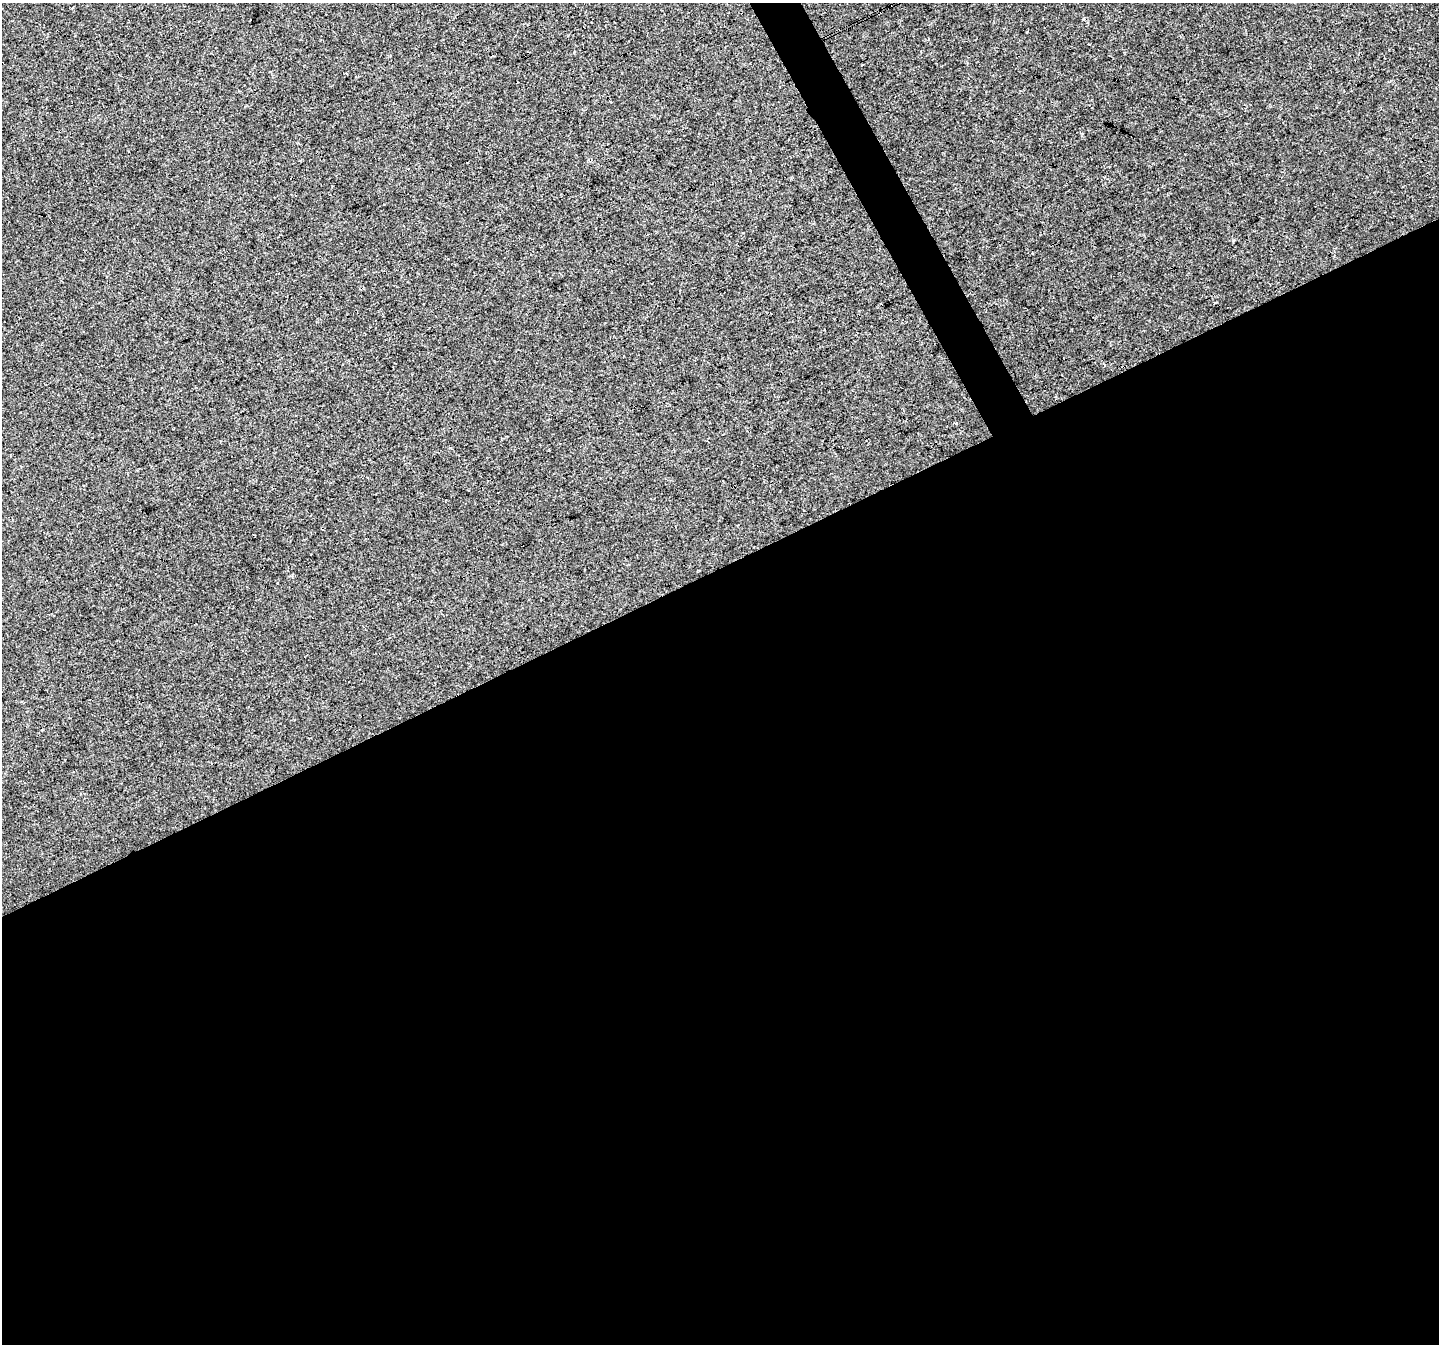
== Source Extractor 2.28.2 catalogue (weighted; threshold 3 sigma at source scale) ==
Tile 15 of 4 x 4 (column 3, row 4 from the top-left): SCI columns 2874-4310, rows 101-1442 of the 5750 x 5629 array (HDU 1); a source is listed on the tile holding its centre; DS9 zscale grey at full resolution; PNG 1441 x 1346 px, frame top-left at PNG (2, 3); no overlay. Shown black and unused: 59% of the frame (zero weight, under 3 of 4 exposures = <1% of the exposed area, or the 3 px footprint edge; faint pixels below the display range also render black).
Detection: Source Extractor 2.28.2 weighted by HDU 2 'WHT'; one run over the whole footprint, this tile lists its part. Background 0.00784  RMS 0.0018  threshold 0.00832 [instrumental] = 3 sigma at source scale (4.5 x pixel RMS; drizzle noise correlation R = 1.50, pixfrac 1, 0.0396/0.0396 arcsec/px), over >= 5 px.
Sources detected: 4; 1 cosmic-ray / hot-pixel residue — not listed; the other 3 listed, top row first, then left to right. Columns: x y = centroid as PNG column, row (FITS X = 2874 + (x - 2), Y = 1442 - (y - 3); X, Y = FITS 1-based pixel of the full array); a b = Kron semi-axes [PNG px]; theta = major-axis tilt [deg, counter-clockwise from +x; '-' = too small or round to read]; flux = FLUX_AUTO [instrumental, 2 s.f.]
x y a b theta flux
610 101 2 2 - 0.2
1032 253 3 2 - 0.13
956 423 3 3 - 0.44